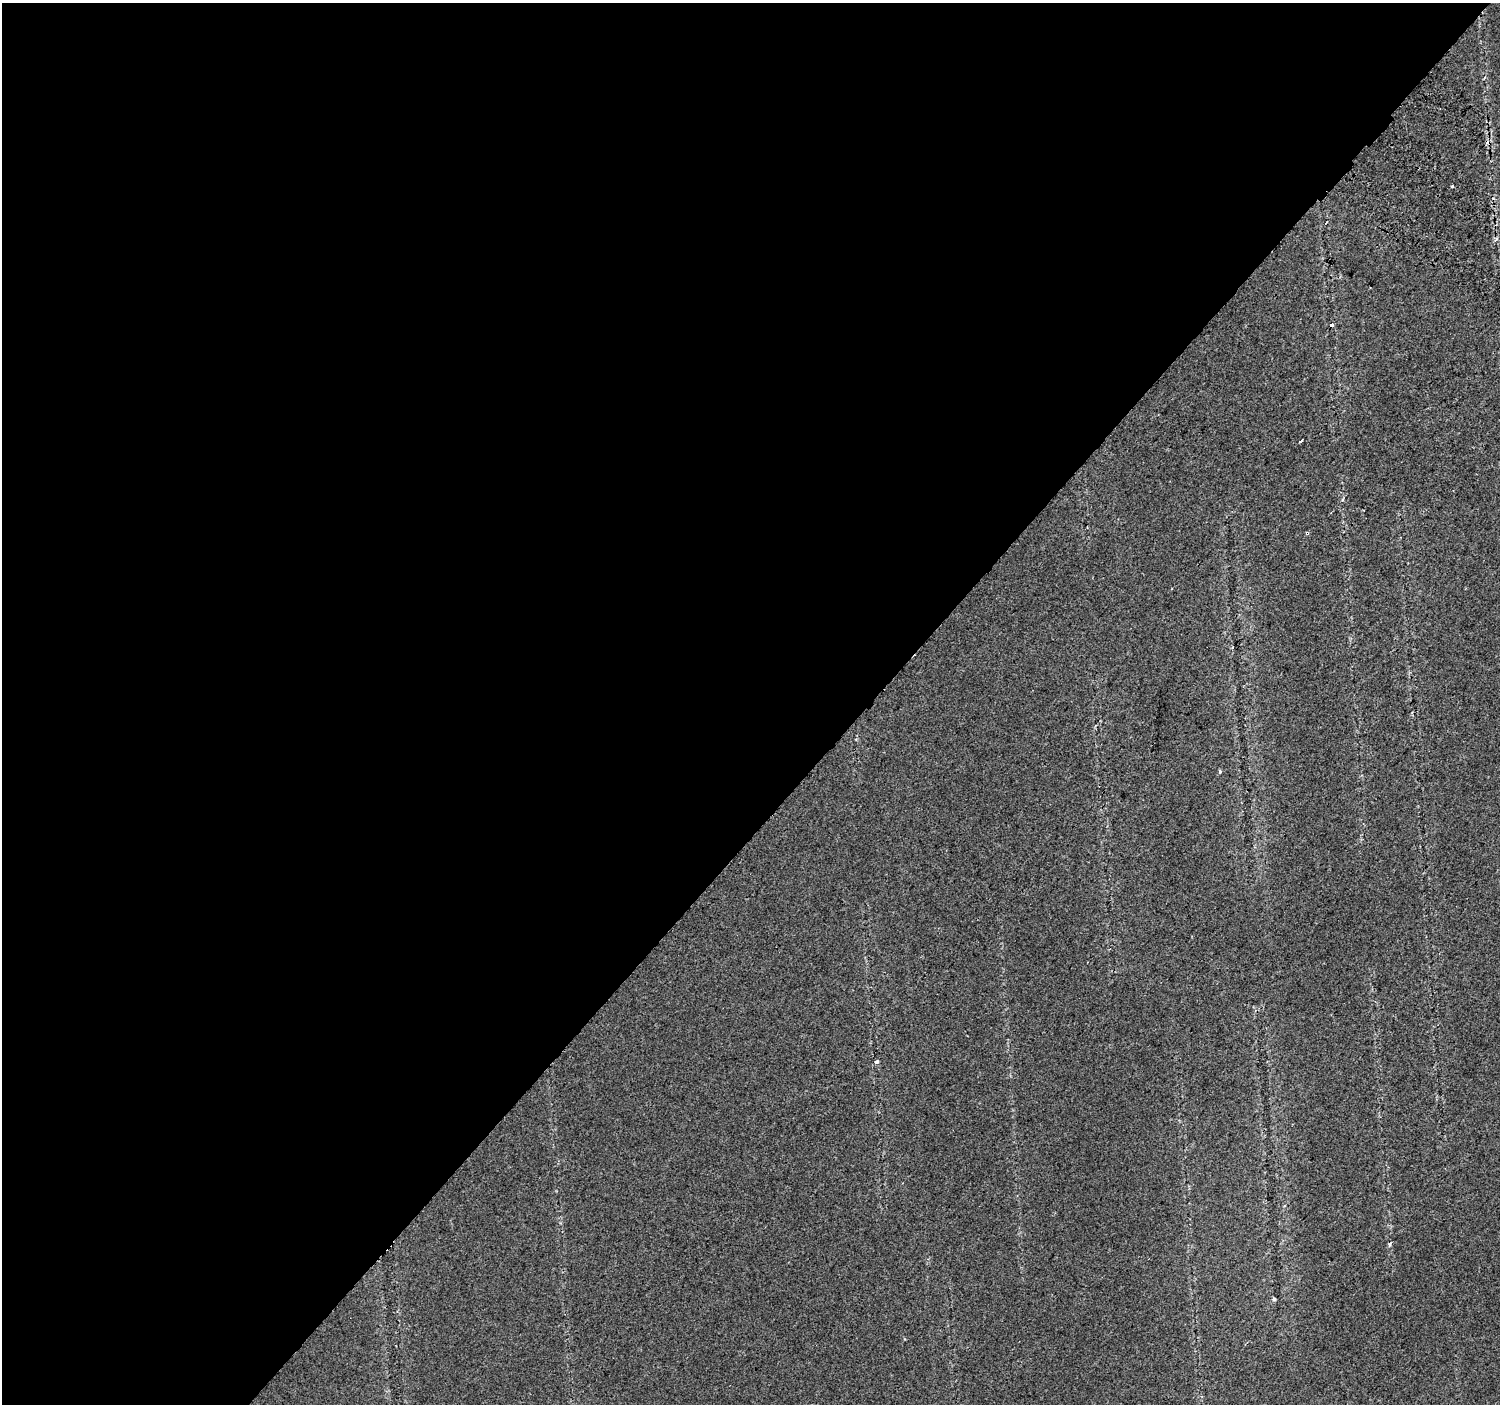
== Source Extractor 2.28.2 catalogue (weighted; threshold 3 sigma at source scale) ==
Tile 5 of 4 x 4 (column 1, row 2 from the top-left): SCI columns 40-1537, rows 3025-4426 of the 6078 x 6115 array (HDU 1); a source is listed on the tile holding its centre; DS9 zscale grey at full resolution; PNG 1502 x 1406 px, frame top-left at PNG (2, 3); no overlay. Shown black and unused: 58% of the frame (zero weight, under 2 of 3 exposures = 3% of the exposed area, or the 3 px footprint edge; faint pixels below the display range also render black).
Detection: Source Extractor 2.28.2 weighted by HDU 2 'WHT'; one run over the whole footprint, this tile lists its part. Background 0.022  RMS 0.007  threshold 0.0316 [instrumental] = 3 sigma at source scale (4.5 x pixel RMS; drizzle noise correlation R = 1.50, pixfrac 1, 0.0396/0.0396 arcsec/px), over >= 5 px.
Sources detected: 10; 2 cosmic-ray / hot-pixel residue — not listed; the other 8 listed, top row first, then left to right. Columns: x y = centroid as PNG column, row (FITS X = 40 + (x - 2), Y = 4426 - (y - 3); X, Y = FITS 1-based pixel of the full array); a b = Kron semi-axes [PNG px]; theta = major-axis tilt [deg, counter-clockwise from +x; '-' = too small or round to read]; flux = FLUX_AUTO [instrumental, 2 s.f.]
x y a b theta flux
1452 187 3 2 - 1.1
1331 325 4 4 - 2.5
1301 441 4 3 - 35
1307 533 3 3 - 3.1
1220 772 4 3 - 1.3
876 1062 5 5 - 1.5
1389 1245 5 4 - 1
1274 1299 5 4 - 1.2
Overlapping masked pixels (flux is a lower limit): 2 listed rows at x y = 1331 325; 1307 533